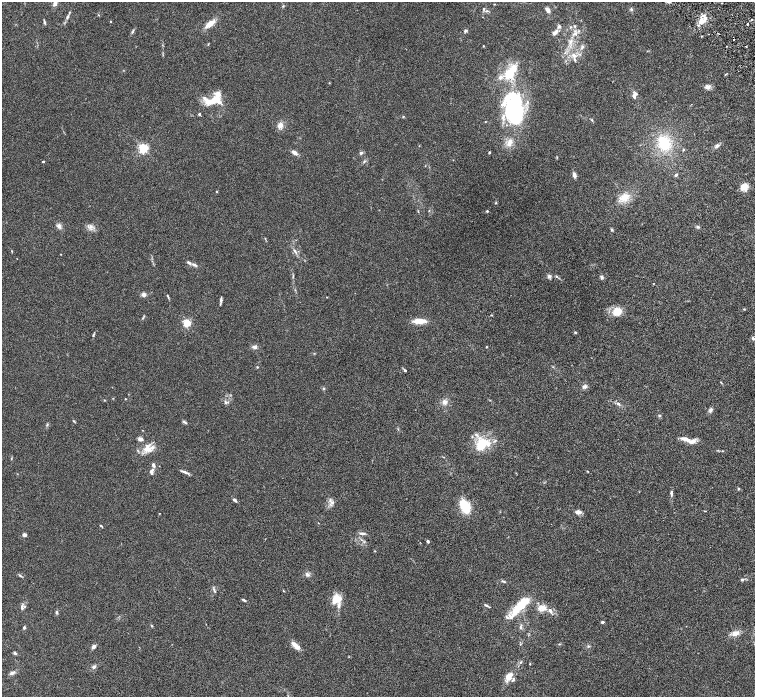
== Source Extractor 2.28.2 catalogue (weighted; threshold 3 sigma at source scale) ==
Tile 10 of 4 x 4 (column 2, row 3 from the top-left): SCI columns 1511-3015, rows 1695-3084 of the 6028 x 6026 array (HDU 1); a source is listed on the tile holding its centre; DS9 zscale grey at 2 x 2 block average (1 PNG px = mean of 2 x 2 image px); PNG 757 x 699 px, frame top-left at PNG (2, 2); no overlay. Shown black and unused: <1% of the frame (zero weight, under 3 of 6 exposures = <1% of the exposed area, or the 3 px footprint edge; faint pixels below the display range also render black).
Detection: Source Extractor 2.28.2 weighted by HDU 2 'WHT'; one run over the whole footprint, this tile lists its part. Background 0.0444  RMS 0.0034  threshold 0.0139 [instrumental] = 3 sigma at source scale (4.09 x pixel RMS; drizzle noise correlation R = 1.36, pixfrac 0.8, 0.05/0.05 arcsec/px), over >= 5 px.
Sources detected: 163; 1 inside a brighter object's white glare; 1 cosmic-ray / hot-pixel residue — not listed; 16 inside a brighter listed object's ellipse — not listed separately; the other 145 listed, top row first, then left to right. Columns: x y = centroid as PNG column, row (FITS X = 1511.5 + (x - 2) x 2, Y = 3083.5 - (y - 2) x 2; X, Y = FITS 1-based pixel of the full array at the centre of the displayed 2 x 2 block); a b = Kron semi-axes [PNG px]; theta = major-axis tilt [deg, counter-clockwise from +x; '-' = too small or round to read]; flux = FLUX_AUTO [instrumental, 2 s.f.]
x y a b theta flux
55 4 6 5 - 2.4
484 9 4 3 - 0.83
631 9 4 3 - 1
548 10 6 4 -46 2.7
487 11 4 3 - 0.93
69 12 3 3 - 0.59
67 17 4 3 - 1.5
110 21 2 2 - 0.62
701 21 10 7 24 6
44 22 6 2 -82 1.1
210 24 12 5 37 7.4
747 24 2 2 - 0.55
559 26 5 4 - 1.6
575 26 4 3 - 0.81
465 31 4 3 - 1.3
555 33 8 4 43 3.1
575 33 6 4 28 2.1
709 34 2 2 - 0.4
702 36 2 2 - 0.5
570 41 6 4 -90 2.2
483 46 3 2 - 0.38
582 47 6 3 72 1.4
565 53 4 2 - 0.77
574 55 7 5 -59 3.6
514 68 9 7 45 7.3
510 74 6 5 - 17
725 74 4 2 - 0.48
500 77 6 5 - 2.8
707 87 7 6 - 2.6
634 97 7 4 -77 1.8
205 98 9 5 -47 3.2
214 100 14 7 37 10
513 109 34 21 76 71
199 114 2 2 - 1.5
403 117 3 3 - 0.57
592 120 3 3 - 0.57
485 122 2 2 - 0.31
280 126 7 5 58 4
509 143 10 6 70 4.9
664 143 19 15 -67 23
717 146 5 4 - 1.9
143 148 3 3 - 89
489 152 3 2 - 0.71
294 153 7 4 -35 2.7
361 153 5 3 - 1.1
364 161 5 3 - 1
43 162 2 2 - 1.1
574 175 6 4 -74 2.4
676 175 4 3 - 1.2
744 187 9 9 - 5.7
216 192 3 2 - 0.4
624 197 13 9 32 8.4
496 203 3 2 - 0.57
429 210 3 2 - 0.44
418 211 3 2 - 0.41
487 211 3 3 - 0.62
59 226 6 5 - 2.6
90 227 7 3 65 1.8
698 227 4 4 - 0.99
612 230 4 3 - 0.82
12 251 3 2 - 0.36
295 251 9 3 -54 1.8
195 265 8 3 -24 1.7
549 276 5 4 - 1.8
556 277 4 2 - 0.69
602 277 5 4 - 1.3
653 284 2 2 - 0.27
144 294 5 4 - 2.4
168 296 6 2 -63 0.86
327 297 2 2 - 0.24
221 300 7 3 90 1.5
744 309 4 2 - 0.41
617 311 9 8 - 10
491 315 3 2 - 0.41
143 318 3 3 - 0.62
420 321 15 5 0 8.2
187 323 3 3 - 47
575 332 3 3 - 0.64
93 335 6 2 61 0.82
753 338 4 3 - 1.2
254 347 6 4 -4 2.1
486 347 2 2 - 0.58
257 367 3 2 - 0.46
405 370 4 3 - 0.94
721 382 3 2 - 0.42
585 386 5 4 - 2.2
323 388 4 3 - 0.71
125 399 2 2 - 0.38
225 402 5 3 - 0.98
445 402 6 6 - 3.1
618 404 6 4 -44 1.6
710 410 5 4 - 1.8
659 415 3 3 - 0.81
74 421 3 2 - 0.54
185 422 7 3 -35 1.1
47 425 3 3 - 0.66
140 439 5 3 - 3.2
685 439 15 5 -18 4.9
482 444 18 12 36 21
151 448 20 6 28 6.4
153 465 5 4 - 2.1
151 471 8 4 72 2.1
587 471 3 2 - 0.43
185 472 10 3 -22 2.2
738 489 3 3 - 0.7
671 493 6 3 87 1.6
234 500 5 3 - 1.8
332 503 5 4 - 1.5
465 506 17 9 -62 15
705 511 3 2 - 0.38
578 512 8 5 5 2.7
318 523 2 2 - 0.26
101 526 4 2 - 0.65
362 533 8 3 -4 1.6
24 535 2 2 - 6.9
428 541 4 3 - 0.98
307 574 6 4 -27 2
20 575 6 2 -36 0.93
742 579 4 3 - 1.2
503 581 6 3 -10 0.99
214 589 6 3 87 1.2
283 591 3 2 - 0.35
336 599 10 6 39 14
244 600 6 3 -30 1.1
486 605 6 3 -28 1.3
22 606 5 4 - 1.8
339 606 6 4 -88 2
518 608 25 6 51 21
542 608 12 8 -4 5.9
56 612 4 4 - 0.91
602 622 2 2 - 2.8
151 625 4 2 - 0.43
24 627 4 3 - 0.94
521 627 6 3 -79 1.3
735 633 8 6 17 5.1
559 644 3 2 - 0.39
295 646 13 5 -42 4.5
588 646 3 2 - 0.58
94 647 5 3 - 2.2
15 653 4 3 - 1.3
521 662 4 2 - 0.72
530 664 2 2 - 0.4
94 667 5 4 - 1.6
12 673 7 4 20 2
509 676 13 6 53 7
Isophote crosses this tile's border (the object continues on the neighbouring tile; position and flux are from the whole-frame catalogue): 1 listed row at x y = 753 338
Diffuse or blended objects may show on this block-average render without a row.